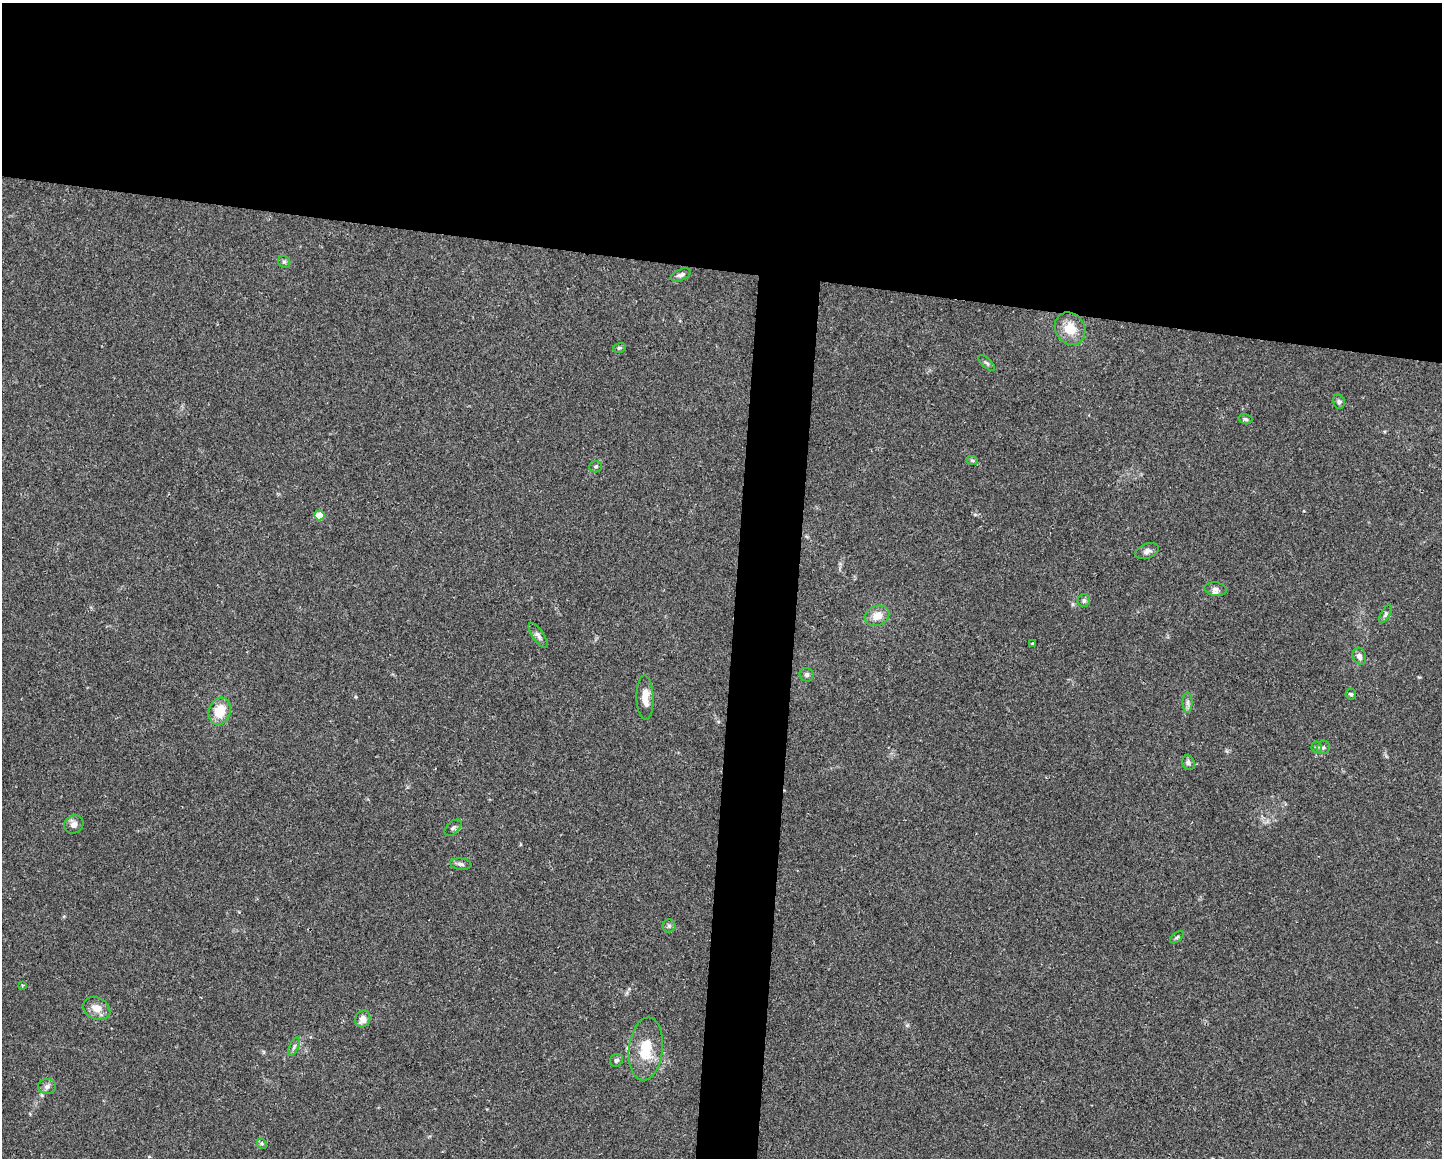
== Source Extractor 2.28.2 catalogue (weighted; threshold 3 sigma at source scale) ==
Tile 2 of 3 x 4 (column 2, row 1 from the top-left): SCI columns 1661-3100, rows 3469-4624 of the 4647 x 4626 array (HDU 1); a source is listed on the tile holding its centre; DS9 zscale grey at full resolution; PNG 1444 x 1160 px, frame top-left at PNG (2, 3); each listed source drawn as its Kron ellipse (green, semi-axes under 4 px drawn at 4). Shown black and unused: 26% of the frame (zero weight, under 2 of 3 exposures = <1% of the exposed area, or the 3 px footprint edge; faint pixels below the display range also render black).
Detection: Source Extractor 2.28.2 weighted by HDU 2 'WHT'; one run over the whole footprint, this tile lists its part. Background 0.0671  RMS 0.0056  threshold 0.0253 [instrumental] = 3 sigma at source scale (4.5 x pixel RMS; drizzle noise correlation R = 1.50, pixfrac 1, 0.05/0.05 arcsec/px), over >= 5 px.
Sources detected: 40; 1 inside a brighter listed object's ellipse — not listed separately; the other 39 listed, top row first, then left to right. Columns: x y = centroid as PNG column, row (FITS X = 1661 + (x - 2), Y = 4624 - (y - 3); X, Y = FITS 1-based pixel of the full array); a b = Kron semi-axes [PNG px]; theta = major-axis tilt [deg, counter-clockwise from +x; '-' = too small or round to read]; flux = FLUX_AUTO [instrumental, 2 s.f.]
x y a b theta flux
284 262 6 5 - 1.1
681 275 11 5 23 2.1
1070 329 17 14 -56 11
619 348 6 5 - 0.98
987 363 10 4 -42 1.3
1339 402 7 5 -75 1.4
1245 419 7 5 -15 1.1
972 460 6 4 -19 0.85
596 467 6 5 - 1.1
319 516 5 4 - 14
1147 551 12 7 21 2.4
1215 589 11 7 -8 2.1
1084 600 6 6 - 1.4
1385 614 10 4 61 1.3
877 616 12 10 22 6.2
538 636 15 5 -55 2.3
1033 644 3 3 - 2.5
1359 656 9 6 -69 2.6
807 675 7 6 - 1.3
1351 694 5 5 - 1
645 698 22 8 -88 6.6
1188 703 10 5 90 1.9
220 711 14 10 73 13
1317 747 5 5 - 0.87
1323 748 7 6 - 1.4
1188 763 7 6 - 1.5
74 824 10 9 - 3.1
453 828 10 6 44 1.6
461 864 10 5 -7 1.7
669 926 6 6 - 1.3
1177 937 8 4 36 0.93
22 985 4 3 - 0.56
97 1008 14 11 -28 5.5
363 1019 8 7 - 4.4
294 1046 10 4 63 1.5
646 1049 31 17 84 18
616 1060 7 6 - 1.4
47 1087 9 7 4 2.1
262 1144 5 4 - 0.86